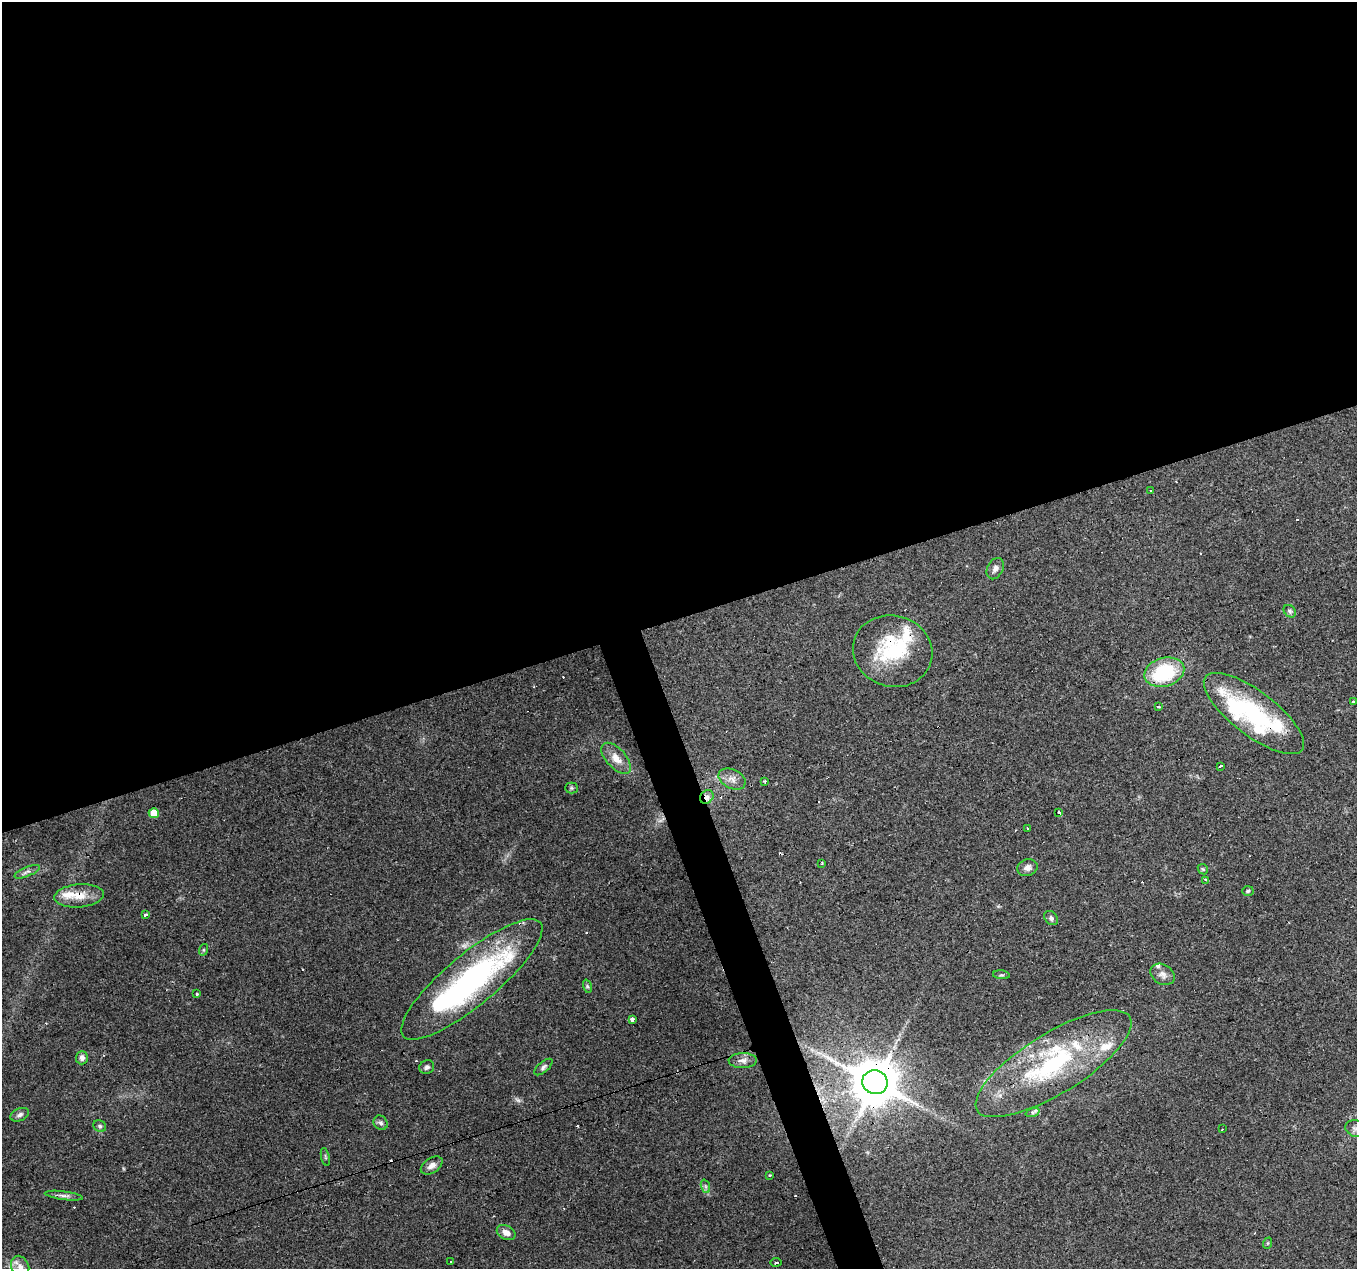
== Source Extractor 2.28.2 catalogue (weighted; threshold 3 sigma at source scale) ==
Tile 2 of 4 x 4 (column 2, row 1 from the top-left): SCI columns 1356-2710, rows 3919-5185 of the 5419 x 5248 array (HDU 1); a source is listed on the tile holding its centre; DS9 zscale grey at full resolution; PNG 1359 x 1271 px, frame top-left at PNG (2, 2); each listed source drawn as its Kron ellipse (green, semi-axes under 4 px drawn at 4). Shown black and unused: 50% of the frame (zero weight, under 3 of 4 exposures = <1% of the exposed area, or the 3 px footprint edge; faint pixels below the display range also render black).
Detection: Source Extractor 2.28.2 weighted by HDU 2 'WHT'; one run over the whole footprint, this tile lists its part. Background 0.101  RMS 0.0064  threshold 0.0288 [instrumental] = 3 sigma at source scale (4.5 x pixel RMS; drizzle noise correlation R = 1.50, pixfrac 1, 0.0396/0.0396 arcsec/px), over >= 5 px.
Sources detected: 85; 1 too faint to see at this stretch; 3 inside a brighter object's white glare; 16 cosmic-ray / hot-pixel residue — neither listed nor drawn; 10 inside a brighter listed object's ellipse — not listed separately; the other 55 listed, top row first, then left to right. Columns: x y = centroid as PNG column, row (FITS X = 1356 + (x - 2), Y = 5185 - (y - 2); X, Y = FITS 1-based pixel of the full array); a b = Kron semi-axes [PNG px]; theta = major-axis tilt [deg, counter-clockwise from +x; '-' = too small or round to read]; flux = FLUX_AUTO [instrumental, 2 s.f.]
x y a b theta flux
1151 491 3 3 - 2.1
995 569 11 7 63 2.8
1290 611 7 5 -46 1.4
893 651 40 35 -16 47
1164 672 20 14 16 46
1353 702 3 3 - 3.9
1158 707 3 2 - 1.3
1254 713 60 22 -37 70
616 758 19 9 -48 7.5
1221 766 3 3 - 3.3
732 779 14 9 -25 4.9
765 781 3 2 - 0.91
571 788 6 5 - 1
707 797 7 6 - 2.5
154 813 5 5 - 10
1059 813 3 3 - 4.5
1028 829 3 3 - 2.6
822 863 3 2 - 0.72
1027 868 10 8 17 3.1
1203 869 6 4 -43 0.88
27 872 13 5 23 2.2
1206 880 4 3 - 15
1248 891 5 5 - 1
79 896 25 11 5 11
146 915 3 3 - 9.2
1051 918 8 6 -48 1.8
203 950 6 4 71 0.72
1162 974 13 9 -31 4
1001 975 8 3 -5 0.87
472 979 89 25 40 150
587 986 7 4 -72 1.1
197 994 3 2 - 1.1
632 1020 4 3 - 4.2
82 1058 6 6 - 2.6
743 1060 14 7 1 3.5
1054 1064 89 30 32 93
427 1067 8 6 28 1.9
543 1067 11 5 41 1.8
875 1082 13 12 - 3000
1032 1113 7 4 18 1.2
20 1115 10 6 23 2
381 1123 7 6 - 1.7
100 1126 6 5 - 1.4
1356 1128 10 8 -15 2.6
1222 1129 2 2 - 0.51
325 1157 9 3 -77 0.99
432 1165 12 7 33 3.8
770 1175 3 3 - 1.9
705 1186 7 4 -71 1.4
64 1196 19 4 -7 2.5
506 1233 10 7 -27 4.1
1268 1243 6 3 71 0.66
451 1262 3 2 - 0.79
776 1262 5 4 - 1
20 1267 11 9 -66 4.1
Overlapping masked pixels (flux is a lower limit): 7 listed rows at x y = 893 651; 1254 713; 707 797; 1206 880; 79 896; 472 979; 875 1082
Isophote crosses this tile's border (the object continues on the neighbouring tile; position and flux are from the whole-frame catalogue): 2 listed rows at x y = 1356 1128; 20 1267